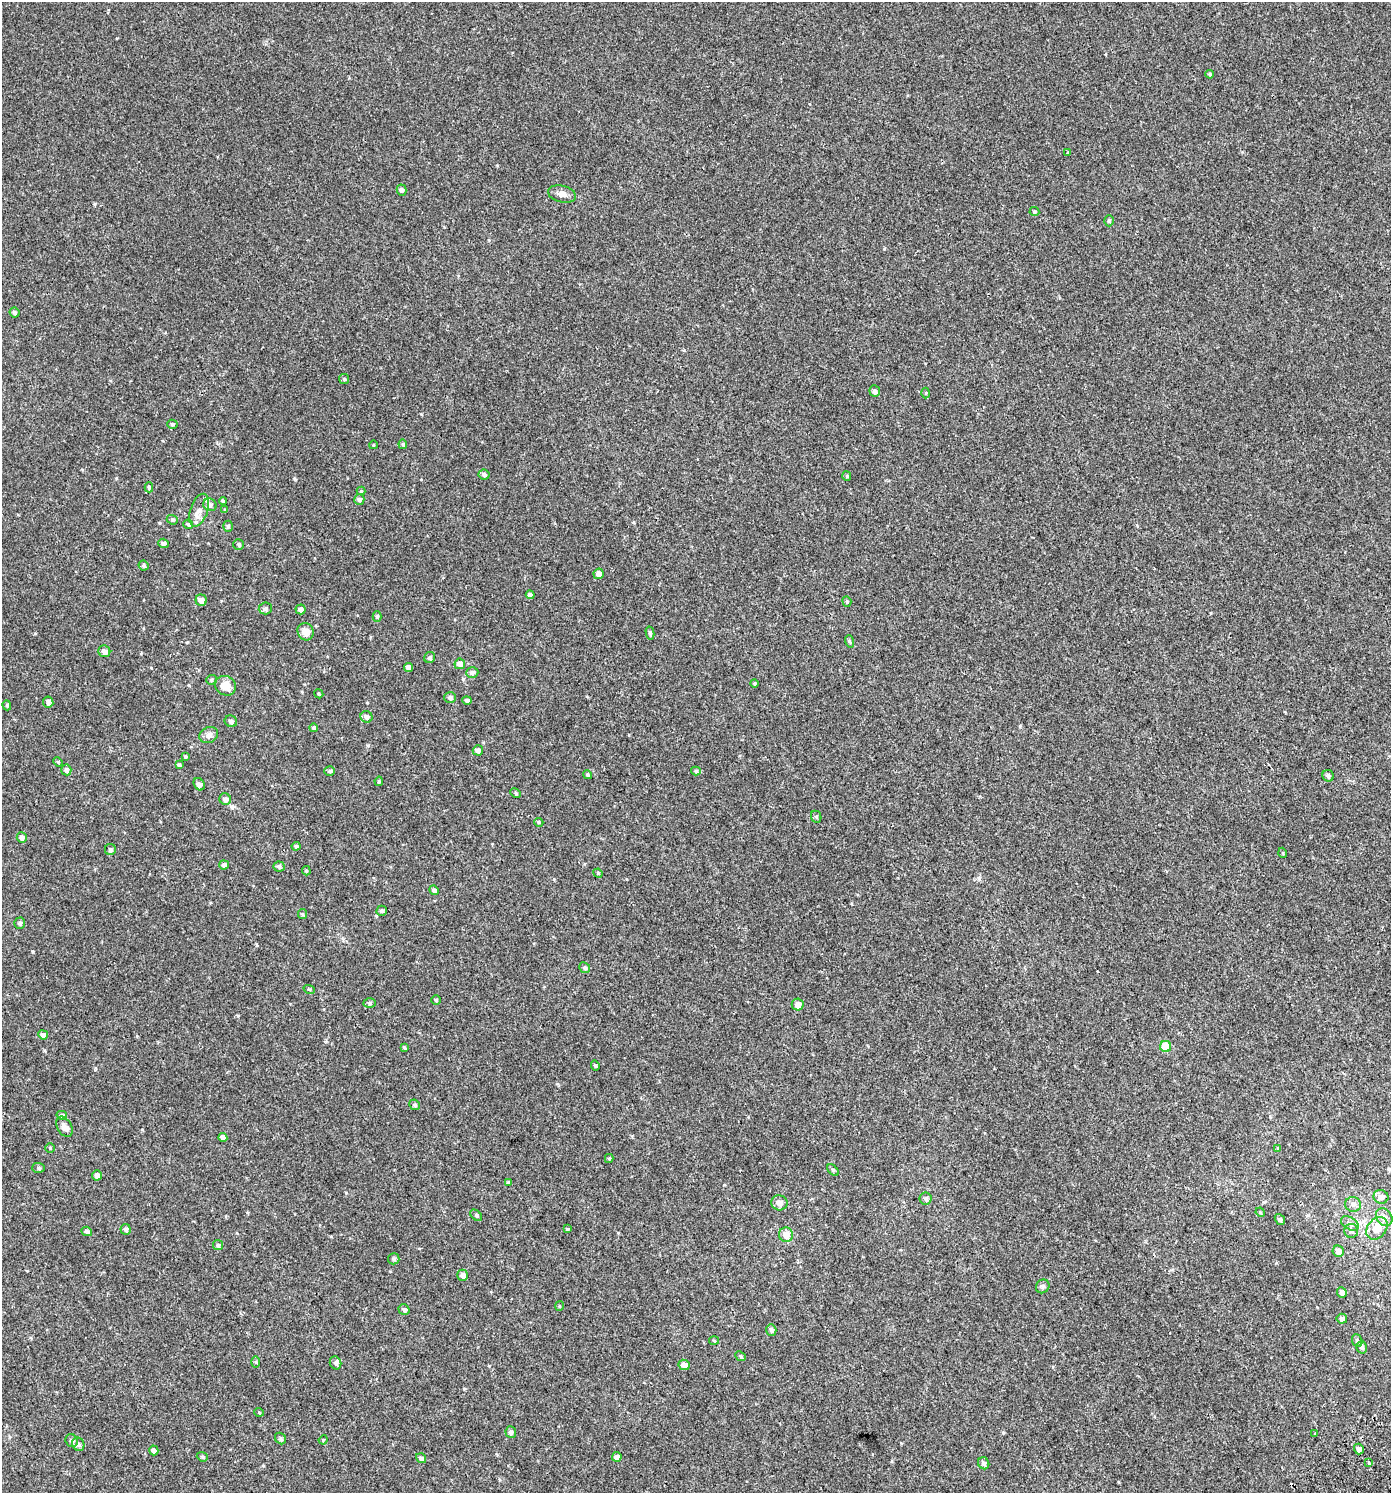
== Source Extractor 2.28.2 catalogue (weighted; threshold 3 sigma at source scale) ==
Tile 6 of 4 x 4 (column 2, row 2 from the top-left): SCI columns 1650-3038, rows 3042-4532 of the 6014 x 6073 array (HDU 1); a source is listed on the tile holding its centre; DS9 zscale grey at full resolution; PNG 1393 x 1495 px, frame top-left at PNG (2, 2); each listed source drawn as its Kron ellipse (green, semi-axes under 4 px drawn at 4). Shown black and unused: <1% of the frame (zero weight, under 2 of 3 exposures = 3% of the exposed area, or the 3 px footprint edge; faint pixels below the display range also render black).
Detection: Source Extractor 2.28.2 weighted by HDU 2 'WHT'; one run over the whole footprint, this tile lists its part. Background 0.00247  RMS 0.0043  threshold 0.0193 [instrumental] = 3 sigma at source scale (4.5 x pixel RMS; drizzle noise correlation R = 1.50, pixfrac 1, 0.0396/0.0396 arcsec/px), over >= 5 px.
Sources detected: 154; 3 cosmic-ray / hot-pixel residue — neither listed nor drawn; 3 inside a brighter listed object's ellipse — not listed separately; the other 148 listed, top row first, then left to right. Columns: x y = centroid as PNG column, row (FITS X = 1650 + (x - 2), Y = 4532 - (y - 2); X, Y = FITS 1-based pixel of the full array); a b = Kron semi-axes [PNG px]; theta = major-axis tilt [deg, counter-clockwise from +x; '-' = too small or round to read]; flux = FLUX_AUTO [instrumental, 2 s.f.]
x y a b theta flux
1210 74 4 3 - 0.5
1068 153 3 3 - 2.7
401 190 5 5 - 1.1
562 194 14 8 -13 2.5
1034 212 5 4 - 0.51
1109 221 5 4 - 0.64
14 312 5 4 - 0.77
344 379 5 5 - 0.64
875 391 6 5 - 1.2
926 393 5 3 - 0.36
172 424 5 4 - 0.56
403 444 5 4 - 0.61
373 445 4 2 - 0.28
484 475 5 5 - 0.95
847 476 5 4 - 0.45
149 487 5 4 - 0.52
361 491 4 4 - 0.33
359 500 5 5 - 0.85
223 501 4 4 - 0.6
210 505 7 6 - 1.3
199 510 17 9 71 3
225 510 4 4 - 0.44
172 520 6 4 -21 0.57
188 524 5 4 - 0.65
228 526 5 4 - 0.71
163 543 5 4 - 0.93
239 544 5 5 - 0.72
144 566 5 4 - 0.72
599 574 5 5 - 2.3
530 595 4 4 - 1
201 600 5 5 - 2.2
847 601 5 4 - 0.49
265 608 6 6 - 1.2
300 609 5 5 - 1.4
377 616 5 4 - 0.63
306 632 9 7 -61 4
650 633 6 4 -76 0.82
849 641 6 4 -72 0.59
104 651 6 5 - 1.6
430 658 6 5 - 0.87
460 664 5 5 - 2.4
409 667 5 4 - 1.8
472 672 6 5 - 1.1
211 680 5 4 - 0.6
754 683 4 4 - 0.52
225 686 11 9 -29 5
319 694 5 3 - 0.42
450 698 6 5 - 1
467 700 5 4 - 0.94
48 702 5 5 - 1.2
7 705 5 4 - 0.46
367 717 6 5 - 1.4
231 721 6 5 - 1.1
314 728 4 4 - 0.94
209 735 9 7 28 1.9
478 750 5 5 - 1.4
185 757 3 3 - 0.47
58 762 5 4 - 0.5
179 765 4 4 - 0.67
66 770 5 5 - 0.96
330 771 5 4 - 0.66
696 771 5 4 - 0.67
588 775 5 4 - 0.61
1328 776 6 5 - 1.1
379 781 5 4 - 0.59
199 784 6 5 - 1.5
516 793 5 4 - 0.58
225 799 6 5 - 1.5
816 817 6 5 - 0.68
539 822 5 4 - 0.52
22 837 5 5 - 1.5
296 846 4 3 - 0.71
110 849 5 5 - 0.98
1283 853 5 3 - 0.33
224 865 5 4 - 1.3
279 866 5 5 - 0.86
306 871 5 4 - 0.53
598 873 5 4 - 0.46
434 890 5 4 - 1.1
382 911 5 5 - 0.9
302 914 5 4 - 0.5
20 923 5 5 - 0.83
585 968 6 5 - 0.81
309 989 6 3 -19 0.45
436 1000 4 4 - 0.5
370 1003 6 5 - 0.68
798 1005 6 6 - 2.6
43 1035 5 4 - 1.7
1166 1046 5 5 - 11
404 1047 4 3 - 0.5
595 1065 5 4 - 0.56
415 1105 6 5 - 0.69
62 1115 5 4 - 0.94
64 1127 11 7 -59 2.4
223 1137 4 4 - 1.7
50 1148 4 4 - 0.44
1278 1148 4 4 - 0.35
609 1158 4 4 - 0.49
38 1168 6 5 - 0.69
833 1170 7 4 -46 0.62
97 1175 5 4 - 1.8
509 1182 4 3 - 0.58
1381 1197 7 7 - 1.8
925 1198 6 6 - 0.84
779 1203 8 7 - 1.7
1353 1204 8 7 - 1.5
1260 1212 5 4 - 0.45
476 1215 7 4 -42 0.64
1384 1217 9 7 -53 1.9
1280 1219 6 4 -51 0.7
1350 1223 10 6 -33 1.6
1377 1228 12 9 51 4.6
125 1229 5 5 - 1.1
567 1229 4 3 - 0.59
87 1231 5 4 - 1
1351 1231 7 7 - 1
786 1235 7 7 - 3.5
218 1245 5 5 - 0.73
1338 1251 6 5 - 1.7
394 1259 6 5 - 0.79
463 1275 5 5 - 1.5
1043 1286 7 6 - 0.94
1342 1292 5 4 - 1.4
559 1306 5 3 - 0.34
404 1310 5 5 - 0.93
1342 1319 5 5 - 1.1
771 1330 6 5 - 1
714 1341 5 3 - 0.35
1357 1341 7 5 -68 0.66
1362 1347 6 5 - 1.1
741 1356 6 4 -43 0.65
256 1362 6 4 -89 0.49
336 1363 6 5 - 0.93
684 1365 6 5 - 2.2
259 1412 5 3 - 0.31
511 1432 6 5 - 1.2
1315 1433 3 2 - 0.4
280 1438 6 5 - 0.78
323 1440 5 3 - 0.36
72 1441 7 6 - 1.3
78 1444 7 6 - 1
1359 1449 5 5 - 1.8
154 1450 5 4 - 1.4
202 1457 6 4 -20 0.54
617 1457 5 4 - 1.1
421 1458 5 4 - 1.2
984 1463 6 5 - 1.1
1369 1463 3 3 - 2.8
Unlisted compact peaks at least as high as the median listed source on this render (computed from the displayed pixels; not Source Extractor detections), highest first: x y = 33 952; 295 479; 346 1193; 95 204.